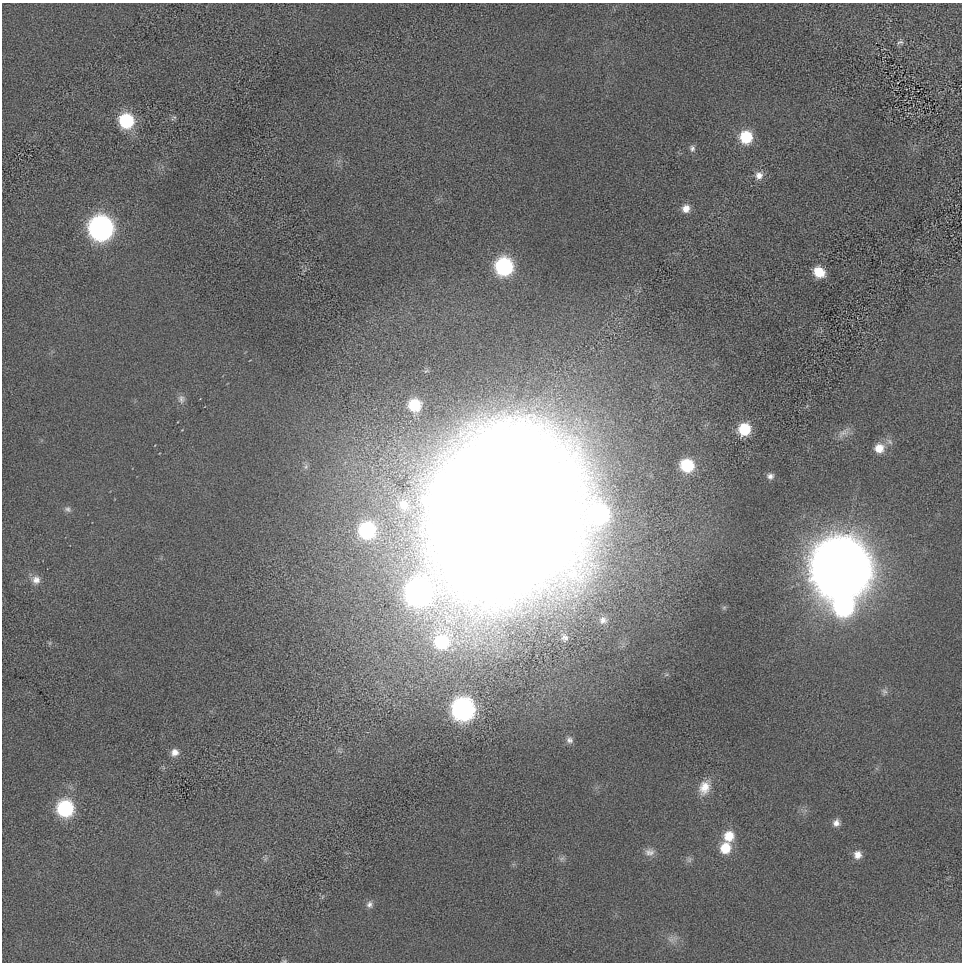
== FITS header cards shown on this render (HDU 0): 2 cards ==
NAXIS1  =                  960
NAXIS2  =                  960

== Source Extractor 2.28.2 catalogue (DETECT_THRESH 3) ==
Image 960 x 960 px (HDU 0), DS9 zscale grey, 1 PNG px = 1 image px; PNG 964 x 964 px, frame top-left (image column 1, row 960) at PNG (2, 3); no overlay
Background -4.72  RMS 110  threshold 340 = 3 sigma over >= 5 px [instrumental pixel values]
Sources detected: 47; all 47 listed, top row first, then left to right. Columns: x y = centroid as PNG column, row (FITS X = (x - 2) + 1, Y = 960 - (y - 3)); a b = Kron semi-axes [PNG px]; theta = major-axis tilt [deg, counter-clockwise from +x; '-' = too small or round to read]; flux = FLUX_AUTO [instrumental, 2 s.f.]
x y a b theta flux
900 42 9 5 16 1.8e+04
174 118 9 4 35 1.5e+04
126 121 11 11 - 6.0e+05
746 137 11 11 - 3.1e+05
692 148 9 7 -89 2.5e+04
759 175 11 10 - 5.7e+04
686 208 9 9 - 6.7e+04
101 228 14 13 - 3.3e+06
504 266 12 11 - 1.1e+06
819 272 11 9 -38 1.7e+05
181 399 12 9 -74 3.9e+04
414 405 10 10 - 2.8e+05
744 429 10 9 - 3.3e+05
843 433 18 9 32 5.8e+04
879 448 12 12 - 1.1e+05
687 465 10 9 - 4.2e+05
306 467 6 4 -73 1.4e+04
770 476 8 7 - 3.2e+04
404 505 14 13 - 1.0e+05
68 509 9 7 -24 2.6e+04
599 514 14 13 - 1.2e+06
504 516 103 86 65 7.6e+07
367 530 11 11 - 8.0e+05
840 568 20 19 - 1.0e+08
36 580 12 11 - 6.0e+04
419 592 17 16 - 3.7e+06
843 606 16 15 - 1.6e+06
603 620 13 12 - 6.8e+04
564 637 14 12 -68 6.6e+04
441 641 21 19 74 5.6e+05
884 691 9 8 - 2.6e+04
463 709 13 12 - 2.8e+06
569 740 8 8 - 3.0e+04
175 752 9 8 - 5.4e+04
704 787 19 13 68 1.2e+05
65 808 11 11 - 8.8e+05
836 823 9 8 - 4.5e+04
729 836 12 11 - 1.5e+05
725 848 12 11 - 1.8e+05
650 852 14 10 -4 5.3e+04
857 855 10 9 - 6.1e+04
562 859 9 5 20 2.1e+04
689 860 10 6 72 2.2e+04
217 892 8 6 -30 1.7e+04
369 904 9 8 - 3.3e+04
671 939 10 4 -8 2.9e+04
284 961 6 5 - 1.1e+04
At the frame edge (FLAGS 8, measured only in part): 1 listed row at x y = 284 961